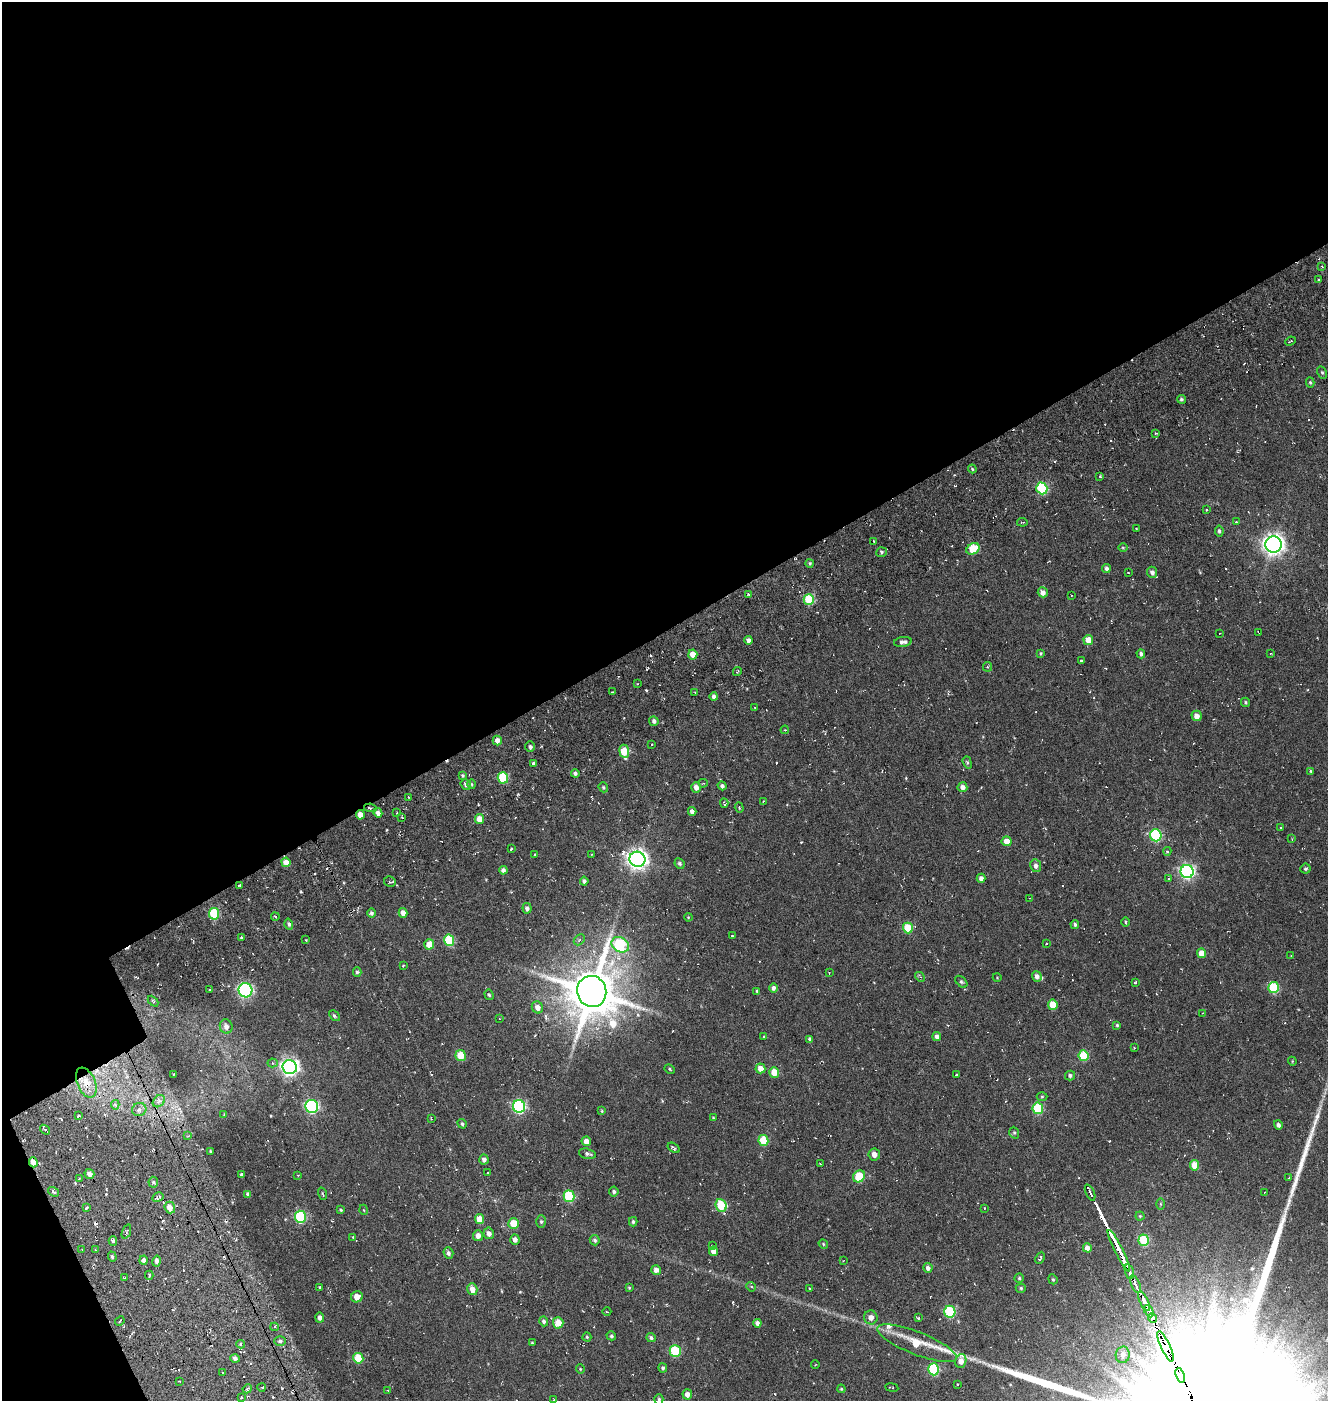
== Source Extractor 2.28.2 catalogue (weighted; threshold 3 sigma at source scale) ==
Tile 1 of 2 x 2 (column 1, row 1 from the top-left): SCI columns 254-1579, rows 1601-2999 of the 3145 x 3169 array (HDU 1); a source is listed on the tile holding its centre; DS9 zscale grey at full resolution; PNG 1330 x 1403 px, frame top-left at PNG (2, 2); each listed source drawn as its Kron ellipse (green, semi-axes under 4 px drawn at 4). Shown black and unused: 47% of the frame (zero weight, under 5 of 10 exposures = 19% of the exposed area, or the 3 px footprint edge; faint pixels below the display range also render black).
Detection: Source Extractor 2.28.2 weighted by HDU 2 'WHT'; one run over the whole footprint, this tile lists its part. Background -0.14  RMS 0.014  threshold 0.0586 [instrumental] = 3 sigma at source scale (4.09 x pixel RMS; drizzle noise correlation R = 1.36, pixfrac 0.8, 0.0396/0.0396 arcsec/px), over >= 5 px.
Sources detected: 351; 53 cosmic-ray / hot-pixel residue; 2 long thin detections or spike segments (spike, bleed or trail) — neither listed nor drawn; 4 inside a brighter listed object's ellipse — not listed separately; the other 292 listed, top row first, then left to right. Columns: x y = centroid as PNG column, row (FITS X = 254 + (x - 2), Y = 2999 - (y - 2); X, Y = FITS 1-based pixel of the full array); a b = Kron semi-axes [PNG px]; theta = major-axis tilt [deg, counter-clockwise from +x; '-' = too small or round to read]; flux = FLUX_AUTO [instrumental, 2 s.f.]
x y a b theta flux
1322 266 4 4 - 1.2
1319 280 4 2 - 1
1290 341 5 2 - 1.3
1322 372 6 4 -62 1.8
1310 382 5 4 - 1.8
1181 399 4 4 - 2.2
1156 433 3 2 - 1.4
972 469 4 3 - 1.5
1100 476 3 3 - 2.2
1042 488 6 5 - 110
1207 509 3 2 - 1.5
1022 522 5 3 - 1.9
1236 522 3 3 - 1.1
1136 529 2 2 - 0.96
1219 531 5 4 - 2.7
874 541 3 2 - 1.8
1273 545 8 8 - 700
1123 548 5 3 - 1
973 549 7 5 29 41
881 552 5 5 - 2.2
810 563 4 4 - 1.8
1106 569 4 4 - 3.5
1152 572 6 5 - 4.4
1128 573 3 2 - 0.93
1043 592 5 5 - 7.6
748 594 4 3 - 1.2
1071 595 2 2 - 1
809 599 5 5 - 71
1258 632 4 2 - 1.1
1220 633 2 2 - 0.94
749 640 4 4 - 5.8
1088 640 5 5 - 15
903 642 9 5 9 4.9
1041 653 4 3 - 1.3
1271 653 4 2 - 0.83
1141 654 4 4 - 2.9
693 655 5 4 - 15
1081 661 3 3 - 2.1
987 667 5 4 - 1.5
737 672 4 2 - 1.3
637 684 4 3 - 0.96
613 692 3 2 - 1
695 692 2 2 - 0.81
714 697 4 4 - 4.4
1246 702 5 4 - 1.8
755 708 2 2 - 0.9
1197 716 5 5 - 8.7
654 721 5 4 - 3.4
785 730 4 3 - 1.3
497 741 5 4 - 6.3
652 745 3 2 - 1.3
530 747 5 5 - 2.9
624 751 6 5 - 37
967 762 6 4 -71 1.8
534 763 3 3 - 4.3
1310 771 3 2 - 1.2
575 773 4 4 - 3.2
463 776 4 4 - 2
503 778 6 5 - 60
703 783 4 3 - 1.1
466 784 5 5 - 3.2
472 784 5 4 - 1.5
722 786 5 4 - 3.3
603 787 5 4 - 1.9
696 787 5 4 - 7.5
962 787 5 5 - 7.2
408 797 4 2 - 0.88
763 801 3 2 - 0.96
724 803 5 3 - 2.1
370 808 6 4 -10 3
739 808 5 4 - 1.5
692 811 4 4 - 5.5
397 812 3 2 - 0.85
378 813 4 4 - 6
360 815 5 4 - 9.2
402 817 3 3 - 1.5
479 819 5 4 - 13
1281 828 3 2 - 0.96
1156 835 6 5 - 120
1292 839 4 3 - 1.1
1007 841 5 5 - 13
511 849 3 2 - 1.2
1167 851 4 4 - 1.7
592 854 4 2 - 0.82
534 855 3 3 - 1.3
637 859 8 7 - 720
286 862 4 4 - 9.5
679 863 5 4 - 2.7
1036 866 6 5 - 4.7
1305 869 5 5 - 2.2
503 870 4 4 - 4
1187 871 6 6 - 290
981 878 4 4 - 4.9
1169 879 4 2 - 0.88
584 881 4 4 - 3.6
390 882 6 5 - 2.4
239 885 3 3 - 1.1
1029 898 2 2 - 0.7
527 908 5 4 - 3.9
371 913 5 4 - 2.9
403 913 5 4 - 7.8
214 914 5 5 - 60
275 917 4 3 - 1.9
688 917 4 3 - 0.94
1125 922 5 3 - 1.2
289 924 5 4 - 2.6
1075 924 4 4 - 2.2
908 928 5 5 - 43
732 936 3 2 - 1
241 937 3 2 - 2
306 940 3 2 - 0.98
449 940 6 5 - 59
579 940 6 4 44 2.1
1046 943 3 2 - 1.7
429 944 5 5 - 17
620 945 9 7 -30 110
1202 953 5 4 - 15
1291 956 3 2 - 0.71
403 965 3 2 - 0.99
357 972 4 4 - 1.9
829 973 3 2 - 0.93
1037 976 5 5 - 5.1
920 977 5 4 - 1.8
997 977 4 3 - 0.81
961 982 7 4 -44 2.2
1135 982 3 3 - 1.3
773 988 5 4 - 3.5
1273 988 5 5 - 62
210 989 2 2 - 2
245 990 7 7 - 220
592 991 16 14 -73 6300
757 991 3 3 - 1.4
489 995 5 4 - 1.9
153 1001 6 4 -46 1.8
1053 1005 5 5 - 21
537 1007 6 5 - 8.4
1202 1013 3 2 - 0.72
334 1016 6 4 -46 2
499 1019 3 2 - 1
1117 1025 4 4 - 1.6
226 1026 7 6 - 7.1
763 1037 3 2 - 1.2
937 1037 4 4 - 5.4
810 1039 4 4 - 3.4
1134 1047 3 3 - 2.2
461 1056 5 5 - 29
1083 1056 5 5 - 49
1292 1061 4 3 - 1.1
273 1063 5 4 - 2
290 1067 7 7 - 500
760 1068 5 5 - 8.9
670 1069 5 4 - 1.5
774 1072 5 5 - 17
174 1074 3 2 - 1.6
956 1075 3 2 - 1.6
1070 1075 5 5 - 2.7
86 1082 16 9 -67 16
1042 1096 5 3 - 1.3
159 1101 7 5 45 4.2
115 1105 5 4 - 3.4
312 1106 7 6 - 180
519 1106 6 6 - 180
1038 1108 5 5 - 77
139 1109 7 6 - 5.5
602 1111 4 4 - 1.2
224 1114 3 3 - 0.83
78 1116 3 2 - 2.1
713 1118 4 3 - 1.1
431 1119 3 2 - 1.1
462 1124 5 4 - 2
1278 1125 5 4 - 3.7
45 1130 5 3 - 3.2
1014 1133 6 4 -69 1.8
188 1136 3 3 - 1
763 1140 5 5 - 40
586 1141 5 4 - 8.2
674 1148 7 3 -32 2
211 1151 3 3 - 1.5
587 1154 9 5 -14 3.1
874 1154 6 5 - 6.5
484 1159 5 4 - 4.8
33 1162 5 4 - 10
820 1164 3 2 - 0.94
1194 1165 5 4 - 17
488 1172 3 2 - 1.3
89 1174 5 5 - 5.9
241 1174 3 3 - 1.4
298 1175 3 2 - 0.92
859 1176 6 5 - 38
1289 1178 4 2 - 0.97
79 1179 3 2 - 1
153 1182 5 5 - 2
53 1192 6 4 -38 2.4
614 1192 5 4 - 2.5
1090 1192 8 3 -65 6.4
1265 1192 2 2 - 0.91
248 1194 4 4 - 3.7
322 1194 6 3 -71 1.1
569 1196 6 5 - 78
158 1197 6 4 30 3.6
1160 1204 6 4 90 1.3
721 1205 6 5 - 53
87 1208 4 3 - 2.4
170 1208 6 5 - 11
984 1208 3 3 - 0.92
341 1210 3 3 - 1.4
364 1210 5 3 - 1
1140 1216 4 4 - 1.4
300 1217 6 5 - 100
479 1219 5 4 - 18
541 1222 6 5 - 2.1
633 1222 4 3 - 2
513 1223 5 5 - 26
126 1232 7 3 69 2.5
489 1233 6 5 - 6.3
478 1236 5 5 - 7.2
353 1237 3 2 - 1
515 1239 5 4 - 5.4
595 1240 5 4 - 2.6
1144 1240 6 5 - 72
113 1241 4 4 - 2.8
823 1244 5 4 - 1.4
712 1246 3 3 - 1.2
1087 1248 4 4 - 8.6
82 1250 3 2 - 1.2
95 1250 3 3 - 0.99
713 1251 5 4 - 8.4
1119 1251 23 3 -63 300
448 1253 6 4 -69 3.4
112 1257 5 4 - 2
1040 1258 6 3 63 2.7
144 1260 4 4 - 4.7
157 1261 6 4 79 5.1
843 1261 3 2 - 0.66
928 1268 5 4 - 4.8
656 1270 5 5 - 6.3
1129 1272 7 3 -70 80
149 1275 4 3 - 1.6
125 1278 3 2 - 1.4
1019 1278 4 4 - 1.6
1053 1279 5 4 - 1.5
1135 1284 9 3 -66 130
319 1287 3 3 - 1.8
751 1287 5 4 - 1.9
629 1288 3 3 - 1.2
809 1288 3 2 - 0.91
1021 1288 5 4 - 1.9
472 1289 6 5 - 8.2
357 1297 6 5 - 10
1144 1301 11 3 -64 230
1149 1311 6 3 -62 110
607 1312 4 3 - 0.97
950 1312 6 5 - 88
871 1317 7 6 - 7.8
320 1318 5 4 - 4.3
918 1318 3 3 - 1.3
1152 1318 4 3 - 49
120 1321 5 2 - 1.2
544 1321 5 4 - 2.9
558 1323 6 5 - 15
757 1323 4 4 - 4.3
274 1327 4 4 - 2.3
611 1336 5 4 - 2.1
587 1337 4 4 - 1.6
651 1338 5 4 - 2.3
280 1341 5 5 - 3.1
532 1343 4 3 - 1.2
917 1343 42 11 -22 38
241 1344 4 3 - 3
1165 1347 16 4 -65 4600
675 1351 6 5 - 68
1123 1355 8 7 - 6.7
235 1358 5 4 - 3.7
358 1358 5 5 - 39
961 1361 7 5 74 9.3
815 1365 4 3 - 0.83
663 1368 4 4 - 2.4
580 1369 4 4 - 1.3
934 1369 6 5 - 93
223 1373 3 3 - 4.4
1180 1375 7 4 -71 4100
179 1381 3 2 - 0.93
957 1384 3 3 - 1.3
262 1387 4 3 - 1.2
892 1387 7 2 -9 1.1
247 1389 5 3 - 1.6
841 1389 4 3 - 1.3
388 1390 3 3 - 1.1
687 1394 5 5 - 6.8
241 1397 3 3 - 2.4
659 1399 5 4 - 1.9
554 1400 3 2 - 1.2
Overlapping masked pixels (flux is a lower limit): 5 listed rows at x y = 370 808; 360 815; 86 1082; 45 1130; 33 1162
Isophote crosses this tile's border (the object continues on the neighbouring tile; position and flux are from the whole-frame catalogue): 2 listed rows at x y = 659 1399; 554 1400
Unlisted compact peaks at least as high as the median listed source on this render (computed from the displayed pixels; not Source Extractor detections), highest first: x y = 1317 1116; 1292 1191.